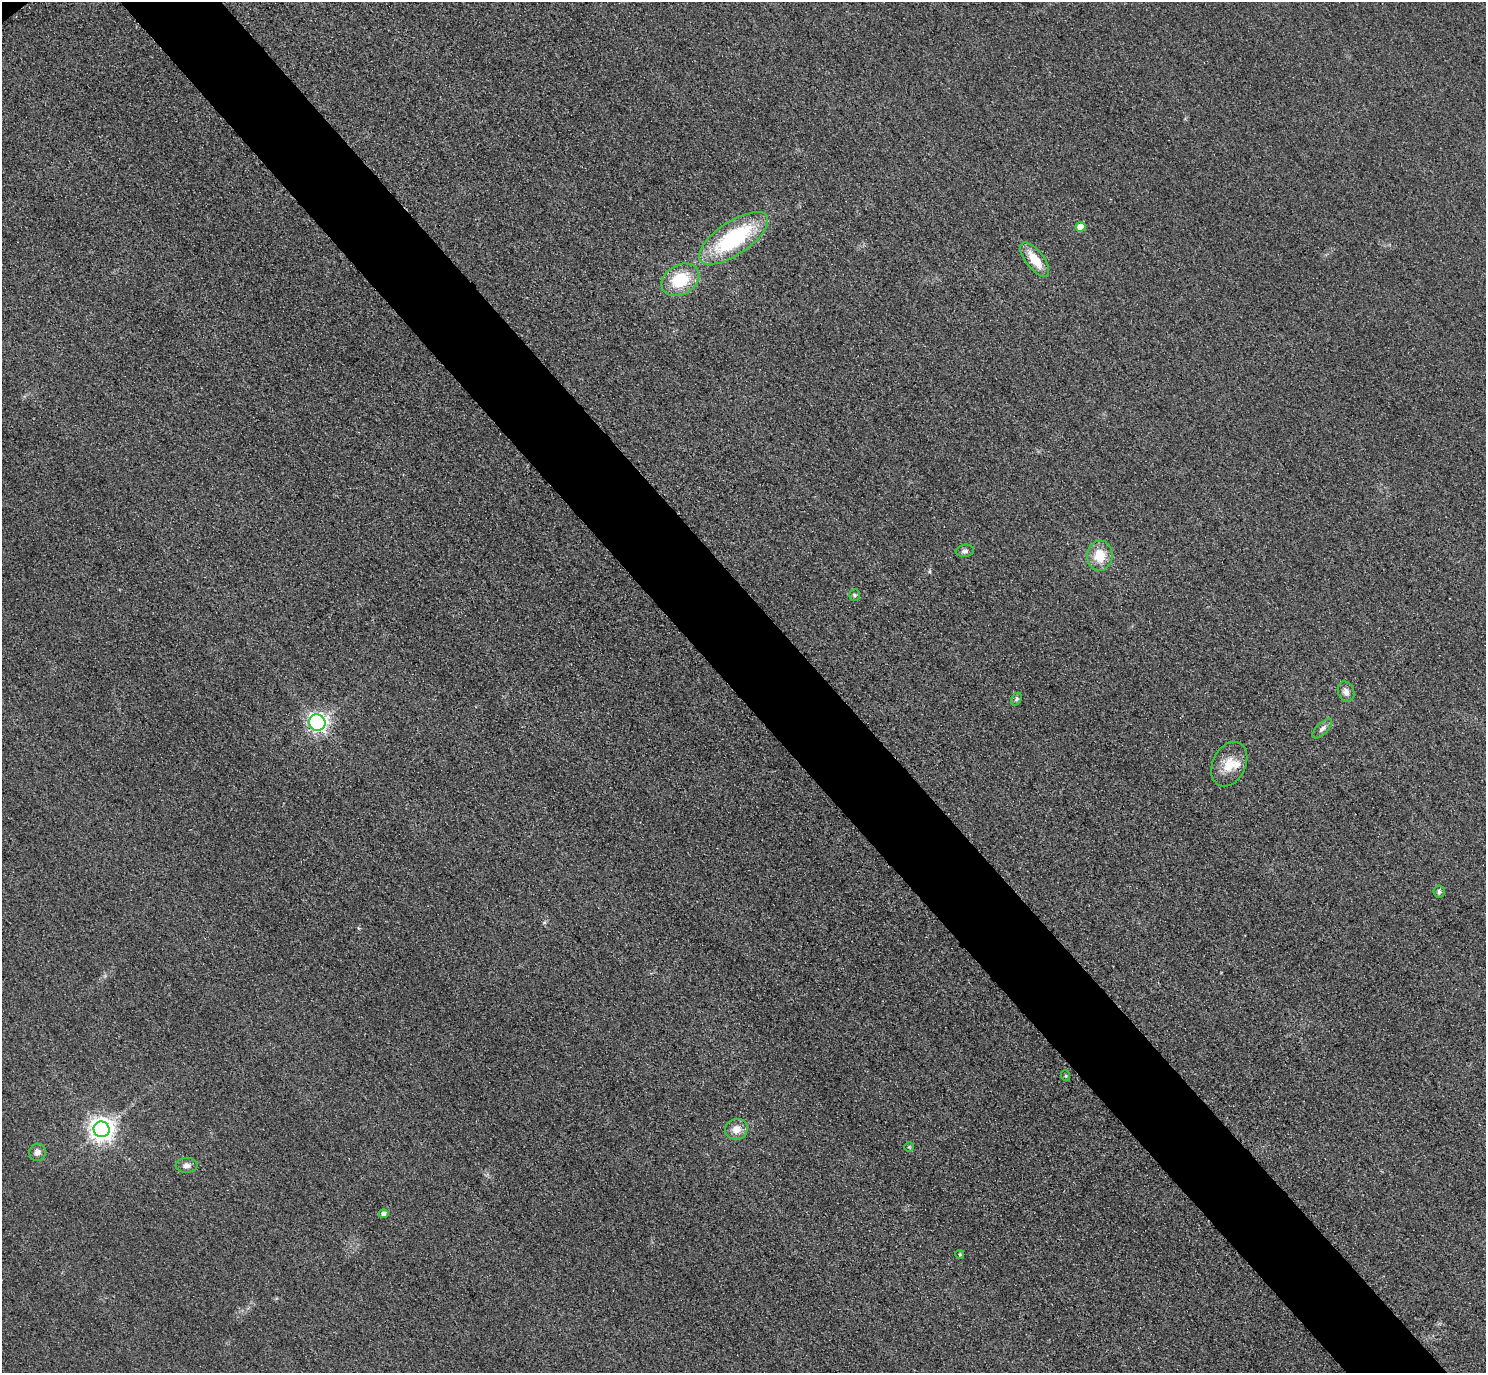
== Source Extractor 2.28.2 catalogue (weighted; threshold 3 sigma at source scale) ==
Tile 6 of 4 x 4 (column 2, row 2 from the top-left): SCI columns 1515-2998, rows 3069-4439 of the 5997 x 5994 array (HDU 1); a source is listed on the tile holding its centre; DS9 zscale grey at full resolution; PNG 1488 x 1375 px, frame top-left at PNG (2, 2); each listed source drawn as its Kron ellipse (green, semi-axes under 4 px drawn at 4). Shown black and unused: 7% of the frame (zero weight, under 3 of 4 exposures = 3% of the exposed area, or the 3 px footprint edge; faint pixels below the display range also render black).
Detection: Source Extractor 2.28.2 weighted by HDU 2 'WHT'; one run over the whole footprint, this tile lists its part. Background 0.0469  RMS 0.017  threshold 0.0777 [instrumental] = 3 sigma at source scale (4.5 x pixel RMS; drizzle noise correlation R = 1.50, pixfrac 1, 0.05/0.05 arcsec/px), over >= 5 px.
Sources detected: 22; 1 inside a brighter listed object's ellipse — not listed separately; the other 21 listed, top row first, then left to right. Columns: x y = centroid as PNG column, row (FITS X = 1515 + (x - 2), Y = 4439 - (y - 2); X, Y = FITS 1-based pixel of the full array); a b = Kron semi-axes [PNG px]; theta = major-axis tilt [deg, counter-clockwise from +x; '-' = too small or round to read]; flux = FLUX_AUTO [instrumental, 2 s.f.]
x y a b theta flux
1081 227 5 5 - 23
733 238 40 16 34 170
1035 259 20 9 -52 36
680 280 20 15 29 66
965 551 9 6 7 5.1
1100 556 15 12 85 37
855 595 6 5 - 3.1
1346 692 10 8 -69 9.3
1016 699 7 4 62 3.1
317 723 8 8 - 520
1322 729 13 5 45 6.4
1229 764 23 16 64 33
1439 891 6 5 - 3.7
1066 1076 5 3 - 1.8
101 1129 8 8 - 1400
736 1129 11 10 - 17
909 1147 5 5 - 2
37 1152 9 8 - 9.5
187 1165 11 7 3 7.5
384 1214 5 4 - 7.7
960 1254 5 4 - 2